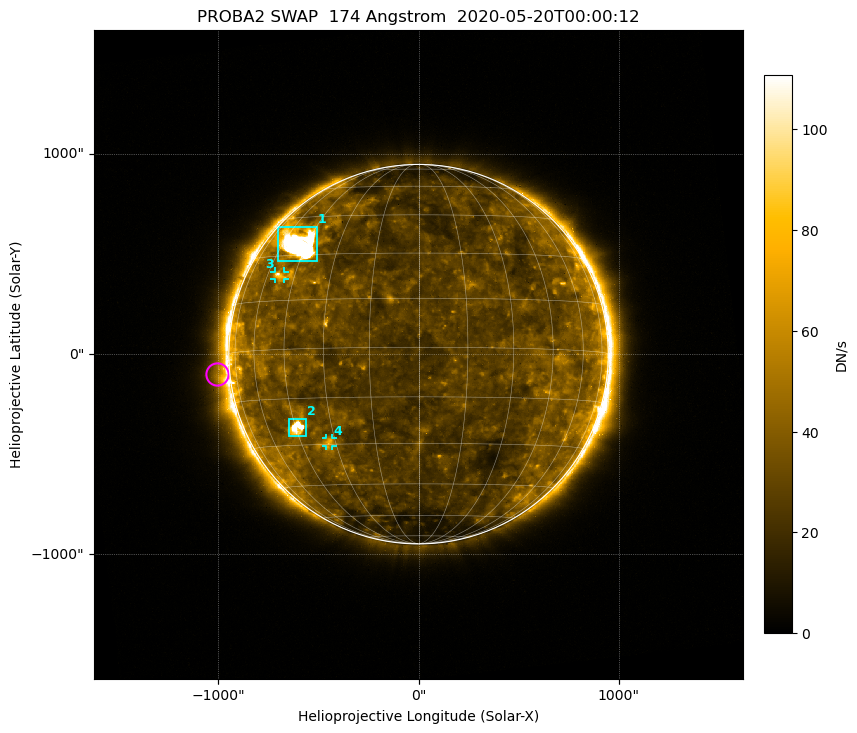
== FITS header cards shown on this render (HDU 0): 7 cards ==
TELESCOP= 'PROBA2  '           / satellite name
INSTRUME= 'SWAP    '           / instrument name
WAVELNTH=                  174 / [Angstrom] bandpass peak response
DATE-OBS= '2020-05-20T00:00:12.640' / UTC time of observation
CTYPE1  = 'HPLN-TAN'           / WCS axis X
CTYPE2  = 'HPLT-TAN'           / WCS axis Y
BUNIT   = 'DN/s    '           / unit of physical value

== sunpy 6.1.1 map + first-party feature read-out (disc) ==
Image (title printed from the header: PROBA2 SWAP  174 Angstrom  2020-05-20T00:00:12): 1024 x 1024 px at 3.16 arcsec/px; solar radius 948 arcsec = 300 px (full disc in frame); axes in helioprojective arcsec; data unit DN/s (BUNIT, on the colour bar)
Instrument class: DISC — disc imager (sunpy class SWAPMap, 174 A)
Bright regions (active regions / flare kernels): reference = the median radial profile (limb darkening/brightening removed); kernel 9 px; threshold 5 sigma = 34.5 DN/s over a disc level ~28.1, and >= 1.15x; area >= 9 px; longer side >= 7 px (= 22 arcsec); searched inside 0.97 R_sun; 4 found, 4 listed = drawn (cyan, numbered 1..; 2 of them under ~43 arcsec drawn as corner ticks so the feature stays visible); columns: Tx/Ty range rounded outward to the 10 arcsec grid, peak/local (2 s.f.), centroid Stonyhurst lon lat
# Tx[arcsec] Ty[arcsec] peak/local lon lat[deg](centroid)
1 -710..-510 460..640 9 -49 +34
2 -650..-560 -410..-320 6.3 -44 -24
3 -720..-670 370..410 2.7 -53 +23
4 -470..-430 -460..-420 2.7 -33 -29
Off-limb structures (1.02-1.3 R_sun): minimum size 162 px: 3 found; the strongest spans PA ~55..130 deg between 1.02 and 1.3 R_sun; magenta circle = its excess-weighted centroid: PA ~95 deg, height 1.07 R_sun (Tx ~-1000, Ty ~-100 arcsec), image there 2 x the reference